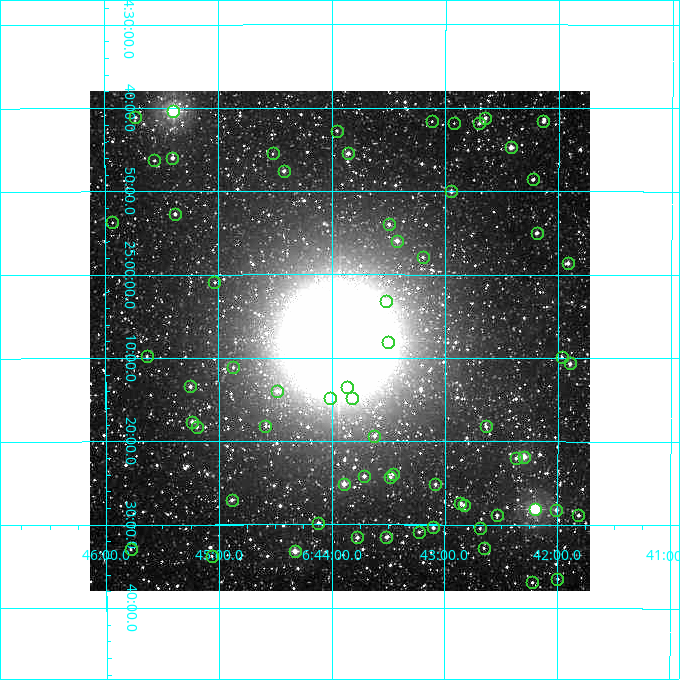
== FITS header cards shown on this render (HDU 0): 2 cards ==
NAXIS1  =                  500
NAXIS2  =                  500

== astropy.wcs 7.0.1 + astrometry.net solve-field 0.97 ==
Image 500 x 500 px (HDU 0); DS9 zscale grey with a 90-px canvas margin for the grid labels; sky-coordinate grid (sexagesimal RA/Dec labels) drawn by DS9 from the SOLVED WCS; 66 Tycho-2 reference stars matched to detected sources circled (green)
Header WCS: none
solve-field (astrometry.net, Tycho-2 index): SOLVED blind (the file carries no WCS)
Solved WCS: RA---TAN-SIP/DEC--TAN-SIP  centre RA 06:43:56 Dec +25:08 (100.98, +25.13 deg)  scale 7.2 arcsec/px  FOV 60.0' x 60.0'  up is -180 deg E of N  parity flipped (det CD > 0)
(file carries no celestial WCS; the grid is the blind solution)
Tycho-2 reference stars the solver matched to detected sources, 66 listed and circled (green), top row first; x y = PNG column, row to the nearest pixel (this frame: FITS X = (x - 90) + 1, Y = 500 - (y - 91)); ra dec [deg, ICRS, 3 dp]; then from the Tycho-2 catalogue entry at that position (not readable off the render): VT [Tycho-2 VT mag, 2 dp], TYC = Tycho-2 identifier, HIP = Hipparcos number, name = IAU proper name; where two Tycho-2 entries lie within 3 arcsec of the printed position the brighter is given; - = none
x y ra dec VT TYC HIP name
173 111 101.348 +24.672 7.14 1897-1398-1 32369 -
135 117 101.432 +24.685 11.29 1897-1433-1 - -
485 118 100.662 +24.686 10.92 1897-1094-1 - -
432 121 100.779 +24.693 11.99 1897-1337-1 - -
543 121 100.534 +24.693 10.49 1897-1220-1 - -
454 123 100.731 +24.697 12.48 1897-1546-1 - -
479 123 100.675 +24.697 10.26 1897-1473-1 - -
337 131 100.989 +24.712 11.22 1897-1092-1 - -
511 147 100.605 +24.745 9.52 1897-209-1 - -
273 153 101.130 +24.758 11.60 1897-405-1 - -
348 153 100.964 +24.757 9.90 1897-649-1 - -
172 158 101.351 +24.766 10.14 1897-1480-1 - -
154 160 101.390 +24.771 11.36 1897-1249-1 - -
284 171 101.105 +24.792 10.57 1897-1397-1 - -
533 179 100.557 +24.810 10.90 1897-225-1 - -
451 191 100.737 +24.834 10.26 1897-1333-1 - -
175 214 101.346 +24.878 10.67 1897-1219-1 - -
112 222 101.483 +24.895 11.79 1897-1277-1 - -
389 224 100.874 +24.900 10.81 1897-1631-1 - -
537 233 100.548 +24.916 10.28 1897-1297-1 - -
397 241 100.856 +24.932 10.05 1897-1557-1 - -
423 257 100.799 +24.965 11.27 1897-615-1 - -
568 263 100.479 +24.976 9.91 1897-1168-1 - -
214 282 101.258 +25.015 11.54 1897-599-1 - -
386 301 100.879 +25.054 10.46 1897-305-1 - -
388 342 100.875 +25.135 11.33 1897-1273-1 - -
147 356 101.409 +25.163 11.70 1897-103-1 - -
562 357 100.491 +25.165 11.60 1897-727-1 - -
570 363 100.473 +25.177 10.25 1897-583-1 - -
233 367 101.218 +25.185 11.36 1897-1594-1 - -
190 386 101.313 +25.223 10.44 1897-411-1 - -
347 387 100.967 +25.224 10.86 1897-89-1 - -
277 391 101.121 +25.233 10.56 1897-627-1 - -
330 398 101.003 +25.247 10.59 1897-207-1 - -
352 398 100.956 +25.247 10.19 1897-747-1 - -
192 422 101.309 +25.294 10.18 1897-1248-1 - -
265 426 101.147 +25.304 12.00 1897-591-1 - -
486 426 100.659 +25.304 11.32 1897-1334-1 - -
197 427 101.298 +25.304 10.49 1897-879-1 - -
374 436 100.906 +25.322 10.56 1897-409-1 - -
524 457 100.575 +25.364 8.85 1897-1359-1 32095 -
516 458 100.592 +25.367 11.50 1897-1188-1 - -
393 474 100.865 +25.398 10.66 1897-1106-1 - -
364 476 100.928 +25.403 9.95 1897-1271-1 - -
390 477 100.871 +25.405 10.78 1897-1613-1 - -
344 484 100.973 +25.419 9.31 1897-1335-1 - -
435 484 100.771 +25.419 10.64 1897-165-1 - -
232 500 101.222 +25.450 10.47 1897-609-1 - -
460 503 100.715 +25.457 10.92 1897-467-1 - -
464 505 100.708 +25.461 10.59 1897-1117-1 - -
535 509 100.550 +25.469 7.55 1897-517-1 32086 -
556 510 100.502 +25.470 10.00 1897-179-1 - -
497 515 100.634 +25.481 10.99 1897-1396-1 - -
578 515 100.453 +25.481 10.75 1884-256-1 - -
318 523 101.030 +25.497 10.57 1897-795-1 - -
433 527 100.775 +25.506 10.33 1897-1118-1 - -
480 528 100.672 +25.508 11.54 1897-63-1 - -
419 532 100.807 +25.515 10.88 1897-1269-1 - -
357 537 100.944 +25.525 10.22 1897-557-1 - -
386 537 100.879 +25.525 10.78 1897-735-1 - -
484 548 100.663 +25.547 11.38 1897-881-1 - -
131 549 101.446 +25.549 11.97 1897-525-1 - -
295 551 101.082 +25.553 9.46 1897-501-1 - -
212 556 101.267 +25.563 11.55 1897-1017-1 - -
557 579 100.499 +25.608 11.13 1897-631-1 - -
532 582 100.555 +25.615 11.39 1897-643-1 - -